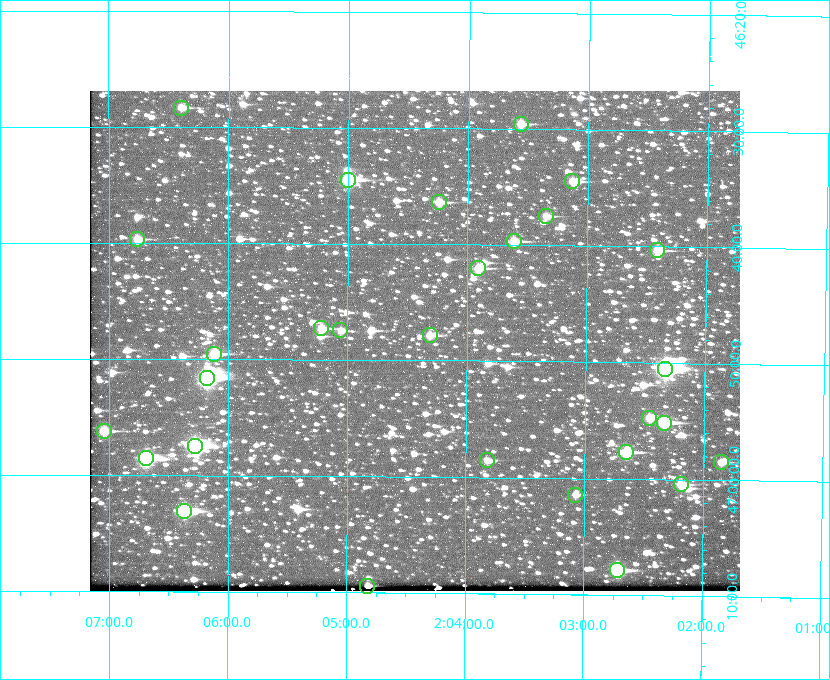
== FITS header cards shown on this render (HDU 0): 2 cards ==
NAXIS1  =                  650 / Width of table row in bytes
NAXIS2  =                  500 / Number of rows in table

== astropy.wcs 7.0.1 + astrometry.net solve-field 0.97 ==
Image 650 x 500 px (HDU 0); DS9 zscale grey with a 90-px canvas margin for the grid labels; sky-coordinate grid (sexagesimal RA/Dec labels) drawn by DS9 from the SOLVED WCS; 29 Tycho-2 reference stars matched to detected sources circled (green)
Header WCS: none
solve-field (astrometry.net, Tycho-2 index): SOLVED blind (the file carries no WCS)
Solved WCS: RA---TAN-SIP/DEC--TAN-SIP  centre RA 02:04:26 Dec +46:48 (31.11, +46.80 deg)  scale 5.16 arcsec/px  FOV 55.9' x 43.0'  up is +180 deg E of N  parity flipped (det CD > 0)
(file carries no celestial WCS; the grid is the blind solution)
Tycho-2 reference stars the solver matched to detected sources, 29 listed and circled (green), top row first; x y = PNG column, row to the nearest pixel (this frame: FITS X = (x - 90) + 1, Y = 500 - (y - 91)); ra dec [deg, ICRS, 3 dp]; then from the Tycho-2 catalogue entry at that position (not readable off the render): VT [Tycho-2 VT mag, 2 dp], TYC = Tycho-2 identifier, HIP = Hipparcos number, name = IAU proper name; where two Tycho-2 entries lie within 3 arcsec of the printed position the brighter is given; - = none
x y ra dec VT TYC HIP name
181 108 31.598 +46.472 10.81 3281-451-1 - -
521 124 30.892 +46.493 10.70 3280-490-1 - -
348 180 31.250 +46.575 8.43 3281-919-1 - -
572 181 30.782 +46.574 10.16 3280-645-1 - -
439 202 31.061 +46.606 9.99 3281-582-1 - -
546 216 30.837 +46.625 10.69 3280-1254-1 - -
137 239 31.690 +46.661 10.70 3281-375-1 - -
514 241 30.904 +46.661 9.60 3280-781-1 - -
657 250 30.604 +46.672 9.47 3280-908-1 - -
478 268 30.978 +46.700 9.85 3281-909-1 - -
321 328 31.305 +46.788 10.64 3281-663-1 - -
340 330 31.264 +46.791 10.76 3281-86-1 - -
430 335 31.078 +46.798 10.61 3281-114-1 - -
214 354 31.529 +46.825 9.32 3281-34-1 - -
665 369 30.583 +46.843 7.07 3280-746-1 9508 -
207 378 31.543 +46.860 7.50 3281-160-1 9805 -
649 418 30.615 +46.912 10.08 3284-203-1 - -
664 423 30.584 +46.919 9.47 3284-629-1 - -
104 431 31.760 +46.936 9.76 3285-99-1 - -
195 446 31.569 +46.957 8.53 3285-177-1 9816 -
626 452 30.663 +46.962 9.31 3284-347-1 - -
146 458 31.671 +46.975 8.89 3285-43-1 - -
487 460 30.956 +46.975 11.27 3285-185-1 - -
721 462 30.464 +46.975 10.61 3284-511-1 - -
681 484 30.548 +47.007 10.42 3284-727-1 - -
575 495 30.769 +47.024 11.20 3284-681-1 - -
184 511 31.591 +47.051 8.70 3285-1195-1 - -
617 570 30.679 +47.131 10.02 3284-307-1 - -
367 586 31.205 +47.157 10.28 3285-879-1 - -